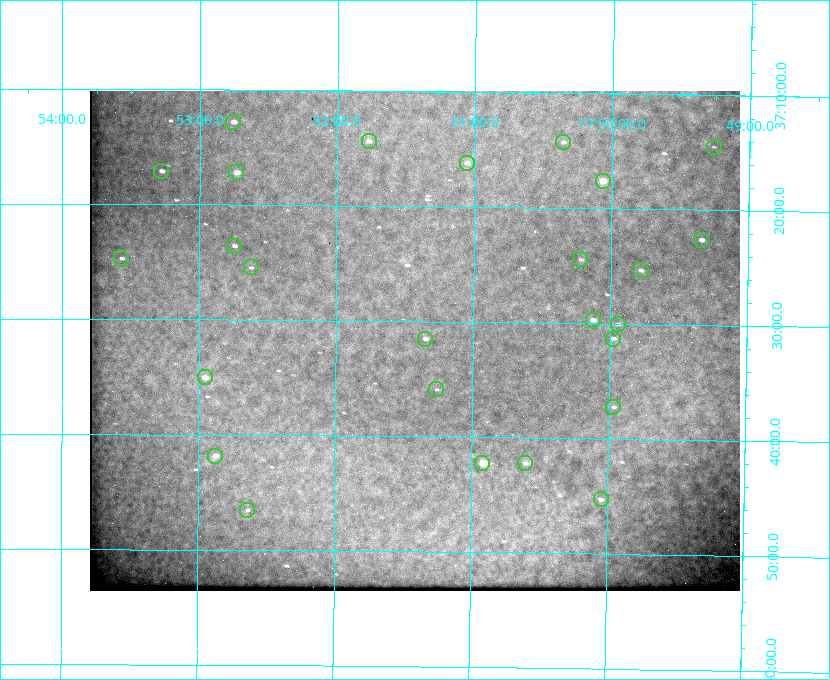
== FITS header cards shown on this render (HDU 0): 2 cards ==
NAXIS1  =                  650 / Width of table row in bytes
NAXIS2  =                  500 / Number of rows in table

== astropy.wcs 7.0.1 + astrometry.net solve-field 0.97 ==
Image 650 x 500 px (HDU 0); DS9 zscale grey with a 90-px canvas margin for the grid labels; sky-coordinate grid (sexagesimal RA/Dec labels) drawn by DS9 from the SOLVED WCS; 26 Tycho-2 reference stars matched to detected sources circled (green)
Header WCS: none
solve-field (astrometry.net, Tycho-2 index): SOLVED blind (the file carries no WCS)
Solved WCS: RA---TAN-SIP/DEC--TAN-SIP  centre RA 17:51:25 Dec +37:32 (267.86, +37.53 deg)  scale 5.21 arcsec/px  FOV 56.5' x 43.4'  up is +179 deg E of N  parity flipped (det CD > 0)
(file carries no celestial WCS; the grid is the blind solution)
Tycho-2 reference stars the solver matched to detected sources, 26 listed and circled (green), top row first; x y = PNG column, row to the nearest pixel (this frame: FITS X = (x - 90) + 1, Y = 500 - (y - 92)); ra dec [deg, ICRS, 3 dp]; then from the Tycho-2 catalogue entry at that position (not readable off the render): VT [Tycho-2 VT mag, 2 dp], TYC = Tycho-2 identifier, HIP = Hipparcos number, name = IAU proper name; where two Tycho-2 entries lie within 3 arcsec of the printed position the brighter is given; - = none
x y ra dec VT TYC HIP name
233 123 268.189 +37.213 9.71 2620-542-1 - -
369 142 267.943 +37.240 10.39 2620-505-1 - -
563 143 267.589 +37.238 11.09 2619-212-1 - -
714 148 267.316 +37.242 12.03 2619-611-1 - -
467 164 267.764 +37.270 10.17 2620-784-1 - -
161 172 268.319 +37.285 9.88 2620-536-1 - -
236 173 268.183 +37.286 8.98 2620-786-1 87506 -
603 182 267.517 +37.293 8.96 2619-379-1 - -
701 241 267.335 +37.377 10.60 2619-634-1 - -
234 247 268.186 +37.393 10.44 2620-175-1 - -
121 259 268.392 +37.412 10.60 2620-800-1 - -
580 260 267.555 +37.408 11.50 2619-358-1 - -
251 268 268.156 +37.424 11.25 2620-712-1 - -
641 271 267.445 +37.422 11.17 2619-451-1 - -
593 321 267.531 +37.495 10.07 2619-274-1 - -
618 325 267.485 +37.500 11.33 2619-40-1 - -
425 340 267.836 +37.525 9.96 3089-889-1 - -
613 340 267.494 +37.522 10.35 3088-270-1 - -
205 378 268.239 +37.584 8.64 3089-755-1 - -
436 390 267.815 +37.598 11.54 3089-1081-1 - -
613 408 267.491 +37.621 11.40 3088-1284-1 - -
215 457 268.219 +37.697 8.93 3089-671-1 - -
482 464 267.730 +37.705 8.13 3089-1203-1 87349 -
525 464 267.652 +37.703 11.04 3089-693-1 - -
601 500 267.512 +37.755 10.10 3089-2332-1 - -
247 511 268.159 +37.775 11.22 3089-2245-1 - -